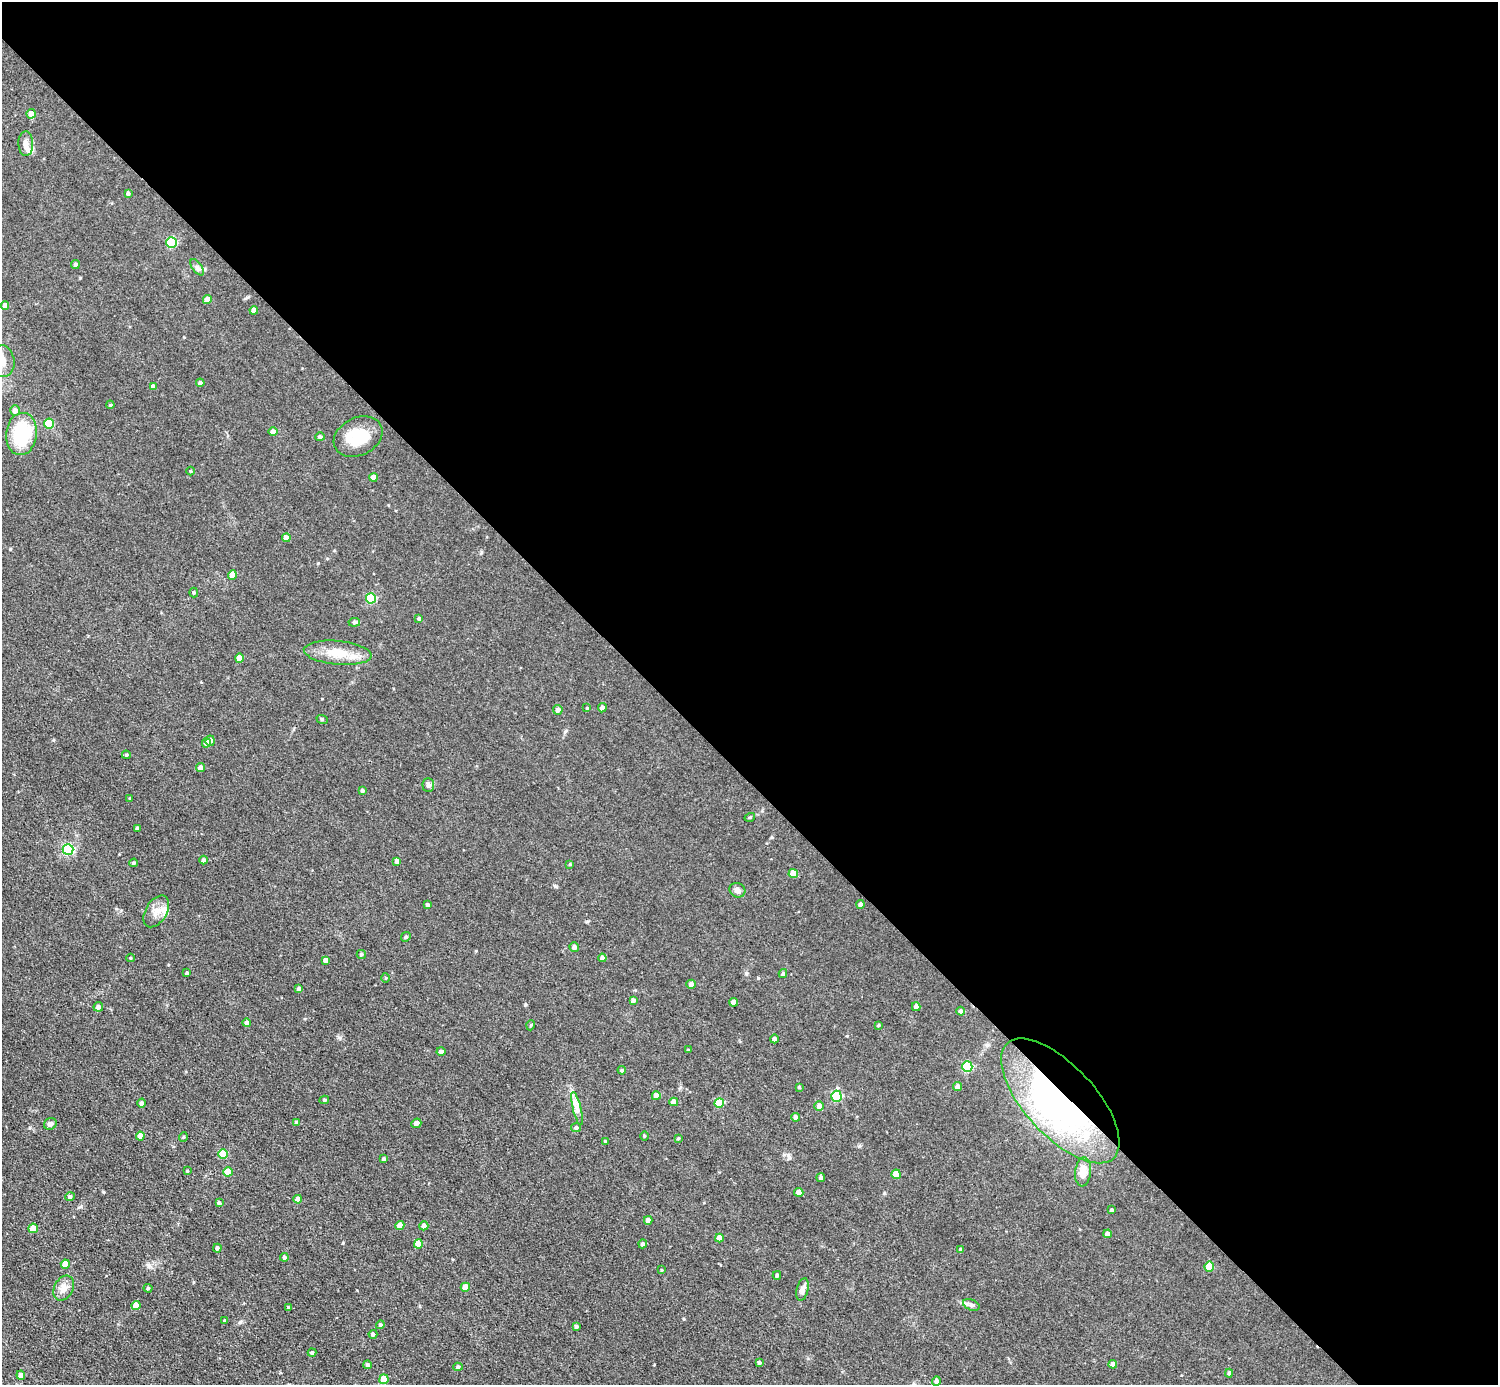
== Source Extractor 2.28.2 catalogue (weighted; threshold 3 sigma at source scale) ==
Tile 8 of 4 x 4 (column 4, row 2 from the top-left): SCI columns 4487-5982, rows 3062-4444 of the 5982 x 5981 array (HDU 1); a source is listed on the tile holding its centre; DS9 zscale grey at full resolution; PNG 1500 x 1387 px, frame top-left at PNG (2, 2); each listed source drawn as its Kron ellipse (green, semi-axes under 4 px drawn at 4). Shown black and unused: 56% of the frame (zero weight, under 3 of 5 exposures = <1% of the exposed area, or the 3 px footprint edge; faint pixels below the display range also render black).
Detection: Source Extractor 2.28.2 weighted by HDU 2 'WHT'; one run over the whole footprint, this tile lists its part. Background 0.0512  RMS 0.0068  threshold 0.0305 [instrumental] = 3 sigma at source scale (4.5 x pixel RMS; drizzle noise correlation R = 1.50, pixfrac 1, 0.05/0.05 arcsec/px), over >= 5 px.
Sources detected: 150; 2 inside a brighter object's white glare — neither listed nor drawn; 4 inside a brighter listed object's ellipse — not listed separately; the other 144 listed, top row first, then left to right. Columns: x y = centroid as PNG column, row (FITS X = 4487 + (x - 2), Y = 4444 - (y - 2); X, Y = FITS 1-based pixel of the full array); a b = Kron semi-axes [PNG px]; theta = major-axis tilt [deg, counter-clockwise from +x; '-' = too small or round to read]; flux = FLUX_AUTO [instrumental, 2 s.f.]
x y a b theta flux
31 114 5 4 - 4.9
26 143 12 7 -88 3.7
128 193 4 4 - 1.5
172 242 5 5 - 45
75 264 4 4 - 1.7
197 267 9 4 -55 1.8
207 300 4 4 - 6.3
5 306 4 4 - 5
254 310 4 4 - 4.8
2 361 16 12 -84 8.4
200 383 4 4 - 1.5
153 386 4 4 - 2.9
110 405 4 3 - 0.65
15 411 5 5 - 4.2
49 423 5 5 - 22
273 432 4 4 - 3.7
21 434 21 15 82 33
320 437 5 4 - 1.4
358 437 25 18 26 18
191 471 4 3 - 0.54
373 477 4 4 - 5.6
286 538 4 4 - 3.7
232 575 5 4 - 7.2
194 592 5 4 - 0.86
371 598 5 5 - 36
419 619 4 3 - 1.3
354 622 6 4 7 1.3
338 653 34 12 -5 15
239 658 4 4 - 7.3
587 708 3 3 - 0.59
602 708 4 4 - 2.4
558 710 5 4 - 3
322 719 6 3 -18 0.73
210 741 5 4 - 3.1
206 743 4 4 - 3.4
126 755 4 3 - 0.83
201 768 4 4 - 3.1
428 785 7 6 - 2.2
362 790 4 3 - 1.4
130 798 3 3 - 0.66
750 817 5 3 - 0.62
137 828 3 3 - 1.1
68 849 5 5 - 72
204 860 4 4 - 2
397 861 4 4 - 3.1
134 863 4 3 - 0.89
570 864 4 3 - 0.57
793 874 4 4 - 10
737 890 8 7 - 2.8
860 904 4 4 - 2
428 905 4 4 - 1.4
156 911 17 10 59 6.6
406 937 5 4 - 0.96
574 947 5 4 - 2.5
361 954 4 4 - 1
130 958 4 3 - 0.53
602 958 4 4 - 2.7
326 960 4 4 - 3.4
187 973 4 3 - 1.2
783 974 4 4 - 1.2
386 978 5 3 - 0.63
691 984 4 4 - 2.1
299 989 4 3 - 2
633 1000 4 3 - 2.2
733 1002 4 4 - 4
98 1007 5 4 - 3
916 1007 4 4 - 3
961 1011 4 4 - 1.7
246 1023 4 4 - 2.4
531 1025 5 3 - 0.64
879 1025 4 4 - 0.73
774 1039 4 4 - 2.2
688 1050 3 3 - 0.48
441 1052 4 4 - 1.7
967 1067 5 5 - 45
622 1070 4 4 - 0.92
958 1086 4 4 - 3
799 1087 3 3 - 0.79
656 1096 4 4 - 5.6
836 1096 5 5 - 53
324 1100 5 4 - 0.98
1060 1101 78 35 -47 200
674 1102 4 4 - 5.8
142 1103 4 4 - 2.2
719 1103 5 5 - 18
819 1106 5 5 - 3.5
577 1109 17 4 -76 3.6
795 1117 4 4 - 2.6
296 1122 4 4 - 0.74
416 1123 5 4 - 2.2
50 1124 6 5 - 2.2
576 1128 5 4 - 1.4
140 1136 4 4 - 6.2
644 1136 5 3 - 0.63
183 1137 5 3 - 0.6
678 1138 4 3 - 0.7
605 1141 4 3 - 0.71
223 1154 5 4 - 18
384 1159 3 3 - 1.4
187 1171 4 3 - 0.67
228 1172 4 4 - 9.9
1083 1172 14 8 84 6.4
896 1174 4 4 - 9.8
821 1178 4 4 - 1.5
799 1192 4 4 - 4.1
70 1197 5 4 - 1.6
298 1199 4 4 - 3.2
219 1203 4 3 - 1.6
1112 1210 3 3 - 0.99
648 1220 4 4 - 3.4
400 1225 4 4 - 5.6
424 1226 4 4 - 2.3
33 1228 4 4 - 9.6
1107 1234 4 4 - 3.1
719 1238 4 4 - 4.6
418 1244 4 4 - 8.5
643 1244 4 4 - 1.8
217 1248 4 4 - 1.2
961 1250 4 4 - 1.4
284 1257 4 4 - 1.5
65 1264 4 4 - 7.3
1209 1267 5 5 - 15
662 1270 3 3 - 0.55
777 1275 4 3 - 1.2
465 1287 5 4 - 9.4
64 1288 13 9 62 4.8
148 1288 4 4 - 0.91
803 1289 11 5 76 3.2
971 1305 8 5 -23 1.6
136 1306 4 4 - 7.3
288 1307 4 3 - 0.72
224 1321 3 3 - 0.83
380 1325 4 4 - 1.1
577 1327 3 3 - 1.3
373 1334 4 4 - 1.5
312 1353 4 4 - 1.2
759 1363 4 4 - 1.2
1113 1364 4 4 - 4.1
367 1365 4 4 - 1.2
458 1367 4 4 - 1.4
1229 1373 4 4 - 1.1
21 1375 4 4 - 2.6
384 1379 5 4 - 15
936 1381 5 4 - 2.3
Overlapping masked pixels (flux is a lower limit): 1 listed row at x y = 1060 1101
Isophote crosses this tile's border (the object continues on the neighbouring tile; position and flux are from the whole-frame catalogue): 1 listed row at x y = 2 361
Unlisted compact peaks at least as high as the median listed source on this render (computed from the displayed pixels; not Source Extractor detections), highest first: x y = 103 1192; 10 549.